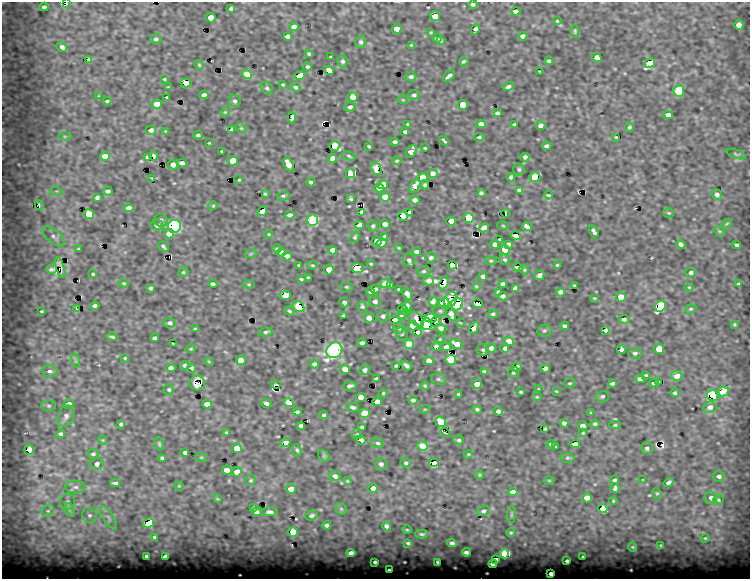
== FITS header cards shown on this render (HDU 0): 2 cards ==
NAXIS1  =                  748 / length of data axis 1
NAXIS2  =                  577 / length of data axis 2

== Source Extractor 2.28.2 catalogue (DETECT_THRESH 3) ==
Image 748 x 577 px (HDU 0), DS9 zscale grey, 1 PNG px = 1 image px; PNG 752 x 581 px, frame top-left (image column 1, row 577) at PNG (2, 2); each listed source drawn as its Kron ellipse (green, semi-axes under 4 px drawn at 4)
Background 3930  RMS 37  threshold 112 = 3 sigma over >= 5 px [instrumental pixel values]
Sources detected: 447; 2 with non-positive FLUX_AUTO (blend fragments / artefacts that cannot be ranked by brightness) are neither listed nor drawn; the other 445 listed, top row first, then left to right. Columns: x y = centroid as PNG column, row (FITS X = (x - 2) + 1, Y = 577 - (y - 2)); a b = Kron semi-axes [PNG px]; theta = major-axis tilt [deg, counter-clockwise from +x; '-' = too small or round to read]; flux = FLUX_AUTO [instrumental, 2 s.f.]
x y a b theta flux
67 3 3 2 - 10000
473 4 4 3 - 6000
44 7 4 4 - 7400
231 8 4 3 - 4000
516 11 5 4 - 17000
435 16 5 5 - 64000
211 18 5 4 - 48000
557 21 4 3 - 2600
739 25 5 4 - 22000
294 27 5 4 - 17000
397 29 5 4 - 47000
475 29 5 3 - 7600
575 31 6 4 -90 3900
431 32 3 2 - 2200
287 36 4 4 - 11000
523 36 4 4 - 10000
437 38 4 3 - 4600
156 39 5 4 - 6900
441 40 4 4 - 4100
361 42 6 5 - 6900
411 45 4 3 - 2500
62 47 5 4 - 15000
309 54 4 3 - 3900
331 57 3 3 - 3000
597 57 4 4 - 22000
88 60 3 3 - 2400
342 61 6 5 - 5700
464 61 5 3 - 4100
549 61 4 3 - 6000
650 63 5 4 - 140000
199 65 5 4 - 3000
307 67 4 3 - 6000
329 70 5 4 - 29000
540 71 3 2 - 2300
247 74 5 4 - 99000
299 75 5 4 - 40000
449 76 7 4 42 9000
411 77 5 4 - 7200
164 79 3 2 - 2600
186 83 5 4 - 140000
283 85 4 3 - 3100
168 87 3 2 - 1700
295 87 5 4 - 6500
508 87 6 4 14 8100
267 88 7 5 -43 5200
679 91 5 5 - 180000
204 95 4 4 - 13000
414 95 6 4 8 6200
99 96 4 3 - 2000
167 97 3 3 - 3500
353 97 5 5 - 27000
403 100 5 3 - 2100
107 101 4 3 - 5100
235 101 6 5 - 6400
157 104 5 4 - 98000
463 105 5 5 - 100000
350 107 6 4 14 9600
225 112 5 4 - 2700
497 113 4 3 - 5700
668 115 5 4 - 16000
292 118 6 3 88 6100
407 124 3 2 - 2400
481 124 4 4 - 13000
515 124 3 3 - 3900
541 126 4 4 - 12000
629 127 4 4 - 4700
241 128 5 4 - 3500
151 130 5 4 - 12000
231 130 4 4 - 11000
166 131 4 4 - 2600
405 132 4 3 - 5300
198 135 4 3 - 5100
65 136 6 4 0 3900
479 137 5 3 - 4000
616 137 3 2 - 2300
444 141 5 2 - 3700
395 142 4 4 - 6700
209 143 3 2 - 1800
335 146 5 4 - 230000
369 146 4 3 - 3100
547 146 4 3 - 7900
425 148 3 3 - 2300
222 151 3 3 - 2700
411 151 7 4 56 31000
736 154 10 4 -19 3900
105 156 5 4 - 28000
154 156 4 3 - 6600
349 156 7 4 -22 4100
148 157 4 4 - 8200
525 157 4 4 - 8700
332 159 5 4 - 16000
233 161 5 4 - 78000
397 161 4 3 - 3300
182 163 5 4 - 14000
288 164 7 4 -64 32000
173 165 5 5 - 12000
376 168 7 4 -64 78000
519 169 6 5 - 4800
350 173 4 4 - 240000
433 173 5 4 - 17000
511 177 4 4 - 7300
535 177 5 5 - 190000
152 178 3 2 - 2200
423 178 5 4 - 130000
239 180 3 2 - 2300
311 182 4 3 - 5600
383 184 5 4 - 23000
424 185 4 3 - 4000
415 186 7 4 57 18000
379 188 5 4 - 14000
519 190 4 3 - 5500
56 191 6 4 -16 3300
108 191 5 4 - 8100
481 193 4 3 - 4800
265 194 3 2 - 2600
717 194 6 5 - 8600
548 195 4 2 - 3100
283 196 6 4 8 4600
97 197 4 3 - 5900
385 197 5 4 - 29000
350 199 4 3 - 4400
415 200 4 4 - 12000
39 205 5 2 - 5100
213 206 4 4 - 2800
129 208 5 4 - 15000
262 211 5 4 - 25000
361 212 4 4 - 7000
410 212 4 3 - 6600
505 213 4 2 - 2200
669 213 5 4 - 3200
89 214 5 5 - 220000
290 215 5 4 - 15000
403 216 5 4 - 110000
469 218 5 5 - 250000
161 220 7 6 - 6600
313 220 5 5 - 380000
451 221 5 4 - 27000
385 224 5 4 - 35000
727 224 5 3 - 2800
157 225 6 5 - 11000
359 225 5 4 - 18000
174 226 6 6 - 420000
373 226 5 5 - 4800
503 226 5 3 - 2600
527 227 5 4 - 25000
484 228 5 4 - 10000
594 231 6 3 -60 6000
719 231 6 4 -43 3600
169 234 5 5 - 20000
269 234 4 3 - 2400
54 236 13 6 -41 12000
385 236 4 3 - 3900
516 236 5 4 - 14000
355 237 6 4 61 4100
500 239 3 3 - 2700
377 241 5 4 - 37000
382 243 5 4 - 30000
495 244 4 4 - 13000
509 244 4 4 - 6100
681 244 5 3 - 7400
736 245 4 3 - 7800
163 247 6 3 -43 5000
399 248 3 2 - 2200
79 249 3 3 - 3000
277 249 4 3 - 3000
333 250 4 4 - 19000
505 250 5 5 - 65000
281 252 4 4 - 39000
416 252 5 4 - 13000
251 253 6 4 20 3200
287 256 4 4 - 16000
431 258 5 5 - 5600
409 260 6 5 - 8700
505 260 6 5 - 4700
491 261 6 3 -5 3200
371 264 3 3 - 2700
299 265 3 3 - 3400
312 265 5 4 - 2800
452 265 4 4 - 100000
557 265 3 3 - 2800
60 267 11 4 -73 920
517 267 5 3 - 12000
357 268 6 4 -21 190000
51 269 5 4 - 1400
329 270 5 4 - 68000
524 270 5 4 - 3300
424 271 7 5 12 4900
183 272 5 4 - 3500
691 272 5 4 - 6200
93 274 3 3 - 3100
540 275 5 4 - 15000
483 276 4 4 - 8800
309 278 4 3 - 5800
301 279 4 3 - 3500
429 281 5 5 - 14000
124 283 5 4 - 2700
385 283 5 4 - 39000
444 283 7 4 65 7900
213 284 4 4 - 8000
249 284 5 3 - 2400
503 284 4 4 - 7300
739 284 4 3 - 3800
390 286 4 3 - 5700
476 286 3 3 - 2700
575 286 4 3 - 5200
346 287 6 5 - 3800
689 287 4 4 - 2300
151 288 4 3 - 5200
515 288 4 4 - 10000
375 289 4 4 - 13000
399 289 3 3 - 3500
371 292 4 4 - 11000
498 292 4 4 - 6300
561 292 4 4 - 12000
407 294 6 4 -61 18000
286 295 5 4 - 100000
503 296 5 4 - 9200
621 297 5 5 - 39000
594 298 3 2 - 2100
450 300 8 6 65 88000
375 302 6 5 - 9200
433 302 5 4 - 9700
344 303 5 3 - 7000
444 303 5 5 - 190000
457 304 6 5 - 260000
478 304 5 3 - 17000
95 306 4 4 - 8400
362 306 5 5 - 4900
407 306 5 4 - 16000
661 306 6 5 - 260000
299 307 6 5 - 96000
77 309 3 2 - 2100
403 309 6 3 -62 6700
691 309 6 4 20 3500
41 311 3 2 - 2700
289 311 5 3 - 4100
440 311 6 5 - 4100
451 314 7 4 -66 15000
493 314 5 4 - 5000
343 315 3 2 - 2800
401 315 5 4 - 2800
383 316 6 5 - 6300
369 318 5 4 - 16000
431 318 6 4 -3 160000
416 319 9 5 -46 21000
624 319 6 4 -7 8100
395 320 5 4 - 51000
435 322 5 4 - 72000
170 323 6 5 - 10000
460 323 4 2 - 2000
427 324 6 5 - 250000
734 324 3 3 - 2900
413 326 5 5 - 48000
564 326 4 3 - 7200
399 328 5 5 - 4900
441 328 6 4 -25 11000
474 328 6 4 60 21000
195 329 4 3 - 3200
605 330 4 4 - 18000
544 331 7 6 - 4900
266 332 7 4 7 4600
418 332 4 3 - 7800
402 334 6 5 - 4100
112 337 5 2 - 4300
155 338 4 3 - 5600
440 339 5 4 - 2800
509 341 5 4 - 40000
173 343 3 2 - 2500
362 343 4 3 - 7500
409 344 5 5 - 210000
457 344 6 4 -27 28000
436 346 4 4 - 4800
446 347 4 4 - 12000
491 348 5 5 - 11000
505 348 5 4 - 5700
191 349 5 4 - 2900
659 349 5 5 - 68000
334 350 8 7 - 630000
483 350 6 6 - 6900
621 350 4 4 - 8900
635 353 6 5 - 6700
125 358 4 4 - 2600
241 360 5 4 - 70000
451 360 5 5 - 170000
76 361 7 4 -71 4200
429 361 4 4 - 19000
209 362 5 3 - 2000
314 364 4 4 - 8400
185 365 5 4 - 4600
406 365 6 4 -37 7400
396 366 3 3 - 4200
516 367 5 4 - 8500
171 368 4 4 - 13000
191 368 4 4 - 6000
345 369 5 4 - 34000
545 369 4 4 - 11000
365 370 5 5 - 9500
50 371 7 6 - 9200
484 371 4 3 - 3100
513 373 6 5 - 4800
646 375 4 3 - 2700
677 376 5 5 - 41000
376 379 4 3 - 4500
438 379 7 5 -15 5500
640 379 5 4 - 12000
658 381 3 2 - 2300
197 383 8 7 - 27000
570 383 6 4 14 3700
612 383 4 3 - 5800
654 383 4 3 - 6300
276 384 5 2 - 3100
477 384 5 4 - 55000
350 386 6 4 7 7400
425 386 4 3 - 3300
539 389 3 2 - 2000
169 390 5 5 - 4200
556 391 3 2 - 1900
723 391 5 5 - 99000
521 392 3 3 - 3300
383 393 4 3 - 2800
675 393 4 3 - 5400
459 394 3 3 - 3800
602 396 6 5 - 5900
713 396 6 5 - 180000
361 397 4 4 - 26000
537 397 5 3 - 2400
413 400 4 4 - 6400
289 402 5 4 - 47000
377 402 4 4 - 26000
266 403 5 3 - 9500
69 404 5 4 - 16000
207 404 5 4 - 17000
49 406 7 5 -1 5100
353 407 6 4 -9 6800
710 407 7 5 8 19000
425 409 5 3 - 2200
477 409 4 4 - 4600
498 411 5 4 - 9700
297 412 4 3 - 5800
365 413 5 5 - 82000
591 413 4 4 - 2700
324 415 4 3 - 4700
66 416 11 8 67 12000
441 422 5 4 - 180000
564 423 4 4 - 9900
121 424 4 3 - 4400
595 424 4 4 - 6700
615 425 5 4 - 3600
301 426 4 4 - 7300
583 426 5 4 - 48000
362 427 4 3 - 3500
545 429 3 2 - 2700
227 432 4 3 - 3200
445 432 5 2 - 4300
583 433 4 4 - 2500
60 434 5 4 - 5800
357 434 5 4 - 3300
102 440 5 4 - 2700
361 440 4 4 - 21000
459 440 5 4 - 5300
286 443 5 4 - 46000
378 443 6 5 - 5700
159 444 7 4 -70 4000
551 444 4 3 - 4900
575 444 4 4 - 25000
423 446 5 4 - 150000
555 447 4 3 - 2600
237 448 5 4 - 89000
647 448 6 5 - 7900
29 450 5 4 - 45000
297 450 6 4 -70 4800
185 452 4 3 - 5800
93 454 6 4 7 4900
468 454 5 3 - 2500
324 456 6 5 - 4500
201 457 5 3 - 2400
162 458 4 3 - 4900
567 458 7 5 1 4500
406 463 5 5 - 4700
434 463 4 3 - 60000
97 464 6 6 - 13000
381 464 6 6 - 8800
227 470 5 4 - 31000
237 472 4 4 - 45000
479 475 4 4 - 2600
335 476 5 4 - 12000
719 476 6 5 - 8000
251 480 5 5 - 3400
615 480 4 4 - 7900
643 480 4 2 - 1700
347 481 4 3 - 2300
549 481 5 3 - 2300
115 483 5 3 - 5400
668 483 5 4 - 8800
179 486 4 4 - 2200
75 487 10 6 0 11000
373 488 4 4 - 25000
615 488 5 4 - 6100
291 489 5 4 - 29000
513 492 5 4 - 18000
657 493 5 4 - 3400
587 498 5 4 - 28000
711 498 6 6 - 17000
217 499 4 2 - 1800
718 500 5 4 - 3500
613 501 4 3 - 2600
67 502 8 7 - 7800
253 508 3 3 - 3200
341 509 6 5 - 3700
603 509 4 4 - 280000
70 510 7 4 -70 6000
48 511 6 5 - 6400
484 511 6 5 - 7600
257 512 5 4 - 11000
270 512 8 4 0 9700
90 515 7 7 - 8800
511 515 8 4 89 3700
311 516 6 4 15 6200
109 518 14 5 -57 10000
149 523 5 4 - 60000
327 525 4 3 - 6200
386 526 4 3 - 8200
407 530 5 3 - 2200
293 532 5 4 - 190000
511 533 4 4 - 3000
422 534 6 4 -3 4300
155 537 4 3 - 5600
705 538 4 3 - 2500
408 543 4 3 - 3400
452 543 4 4 - 9900
661 545 3 2 - 1800
633 547 5 3 - 1800
466 552 4 3 - 5400
351 553 4 4 - 10000
504 554 4 4 - 100000
165 556 4 4 - 10000
147 557 4 3 - 7500
583 557 3 2 - 2400
496 559 4 3 - 4500
567 561 3 3 - 3200
375 562 3 3 - 2800
438 562 3 3 - 5600
493 564 4 4 - 16000
389 570 2 2 - 1800
551 574 4 3 - 12000
At the frame edge (FLAGS 8, measured only in part): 1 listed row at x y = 67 3
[2 non-positive-flux detections neither listed nor drawn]